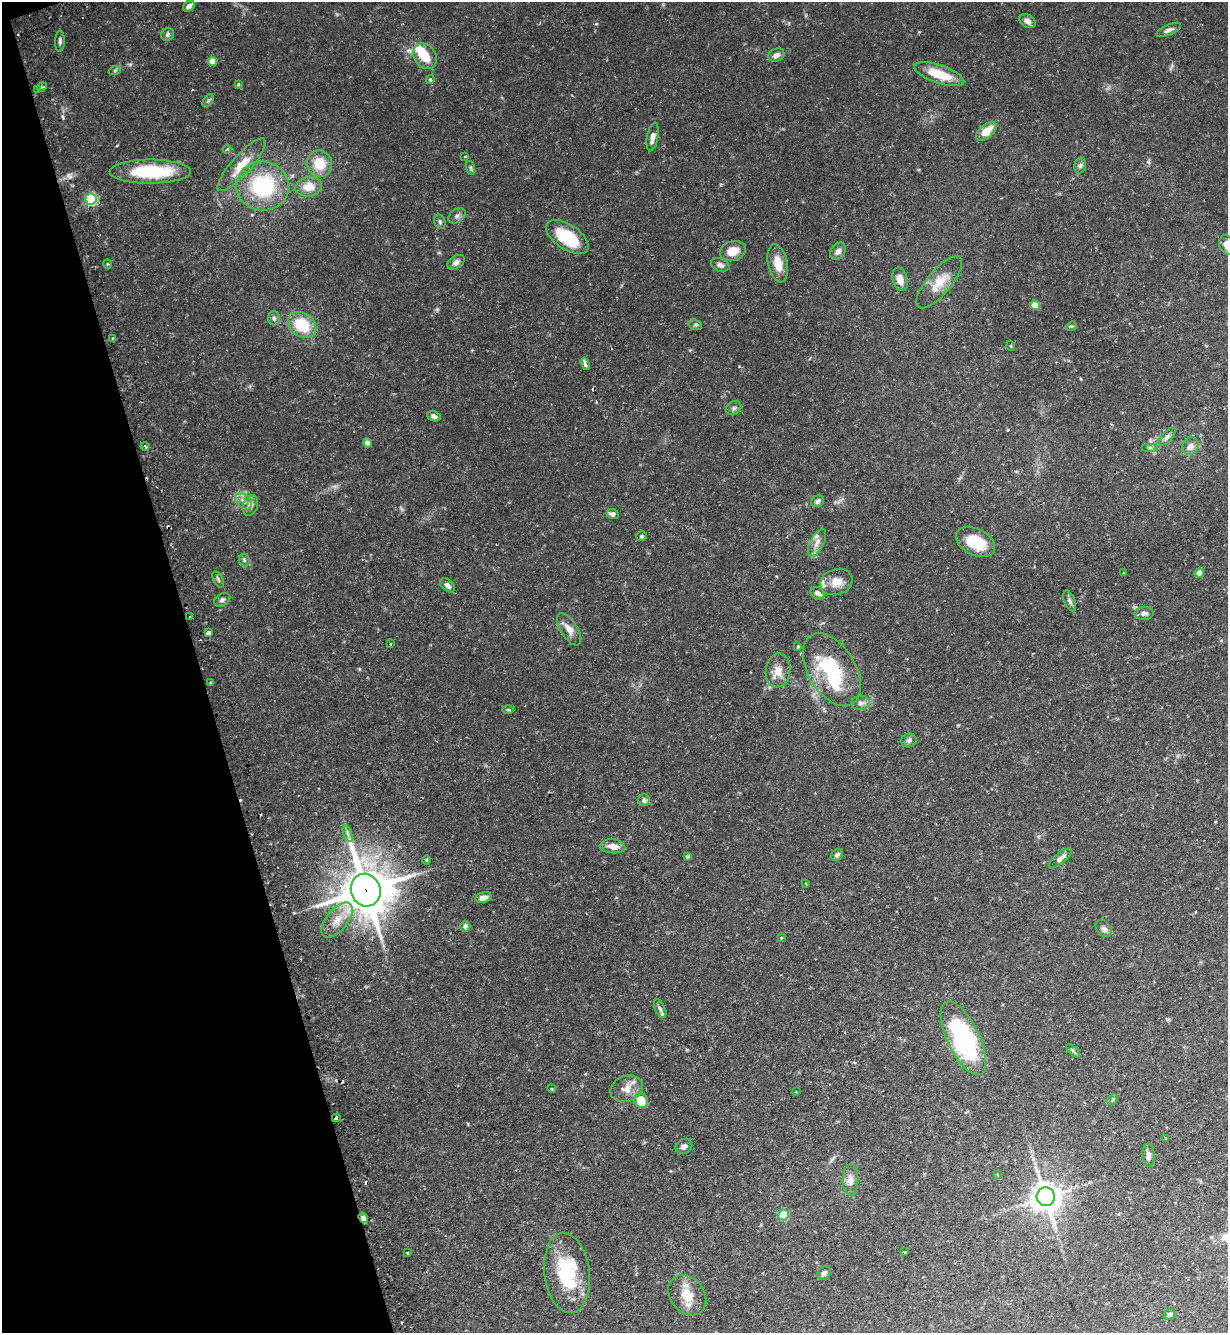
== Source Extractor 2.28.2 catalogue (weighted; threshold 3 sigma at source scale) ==
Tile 5 of 4 x 4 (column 1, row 2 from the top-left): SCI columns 172-1397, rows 2698-4028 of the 5375 x 5396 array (HDU 1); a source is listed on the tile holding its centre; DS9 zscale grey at full resolution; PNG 1230 x 1335 px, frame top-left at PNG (2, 2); each listed source drawn as its Kron ellipse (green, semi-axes under 4 px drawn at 4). Shown black and unused: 16% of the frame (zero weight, under 2 of 3 exposures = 5% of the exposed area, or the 3 px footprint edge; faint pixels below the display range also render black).
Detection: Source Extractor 2.28.2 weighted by HDU 2 'WHT'; one run over the whole footprint, this tile lists its part. Background 0.0663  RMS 0.0055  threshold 0.0247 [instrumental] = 3 sigma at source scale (4.5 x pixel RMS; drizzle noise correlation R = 1.50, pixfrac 1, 0.05/0.05 arcsec/px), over >= 5 px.
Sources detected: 135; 1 inside a brighter object's white glare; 10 cosmic-ray / hot-pixel residue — neither listed nor drawn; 5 inside a brighter listed object's ellipse — not listed separately; the other 119 listed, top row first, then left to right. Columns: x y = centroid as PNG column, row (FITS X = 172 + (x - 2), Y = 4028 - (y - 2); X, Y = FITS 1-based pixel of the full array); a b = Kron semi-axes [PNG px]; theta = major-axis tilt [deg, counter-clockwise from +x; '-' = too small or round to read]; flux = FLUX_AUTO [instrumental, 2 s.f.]
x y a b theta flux
189 6 6 4 37 2.3
1027 21 9 6 -30 2.4
1169 30 13 5 23 2.1
168 34 7 6 - 1.1
60 41 10 5 87 1.4
776 55 8 6 26 2.5
425 56 13 11 -55 11
212 61 4 4 - 6.9
115 70 6 4 19 0.73
939 74 26 9 -19 14
430 80 4 4 - 0.89
239 85 3 3 - 3.3
42 87 5 4 - 0.82
38 90 3 3 - 0.76
208 101 7 4 56 0.98
986 131 12 6 41 7.7
653 137 14 5 80 3.1
227 149 4 3 - 0.52
465 156 3 2 - 0.49
320 164 13 12 - 12
242 165 34 9 48 12
1080 166 8 6 74 1.3
471 168 7 4 -71 0.91
150 172 40 12 0 37
263 186 26 24 -2 46
309 187 13 9 8 7.7
91 199 5 5 - 69
457 216 9 6 37 1.9
440 222 7 5 -75 1.1
567 237 24 12 -34 27
1227 245 10 7 -66 4.5
733 251 13 9 19 6.9
838 251 9 7 53 2.3
456 262 10 6 34 2.2
778 263 19 9 -78 8.5
107 264 4 3 - 0.5
720 265 9 6 -21 2.1
900 279 12 7 -76 4.7
939 282 32 12 50 11
1035 305 5 4 - 13
274 318 7 6 - 1.3
302 325 15 12 -35 19
695 325 7 5 -19 1.1
1071 326 5 4 - 0.69
112 338 3 2 - 0.46
1011 346 5 3 - 0.47
585 364 6 3 -74 5.8
734 408 8 6 32 1.4
434 416 7 5 -23 2
1167 437 11 5 45 1.8
367 443 4 4 - 3.3
1190 446 9 8 - 3.9
145 447 4 3 - 2.2
1149 447 8 4 0 1.2
244 501 10 6 -42 2.9
818 501 7 5 30 1.5
250 505 11 7 71 3
613 514 6 5 - 2.2
642 536 5 5 - 0.83
975 542 21 13 -26 17
817 543 15 7 63 3.5
244 560 6 5 - 1
1123 573 2 2 - 0.54
1199 573 4 4 - 8.1
218 579 9 4 -64 1.1
836 582 16 13 19 7.3
448 585 8 5 -40 2.3
818 593 7 6 - 2.4
222 600 9 6 29 1.4
1070 601 11 5 -67 1.5
1144 613 9 6 1 2.3
190 617 3 3 - 1.8
569 629 18 8 -59 4.4
209 633 4 3 - 7.4
390 644 3 2 - 0.48
798 646 3 3 - 1.2
778 670 17 12 80 6
832 670 40 23 -59 37
211 682 3 2 - 0.69
861 703 9 7 4 2.4
508 710 6 4 0 0.76
909 740 8 6 18 1.5
644 800 6 6 - 1.7
348 834 9 4 -71 1.4
613 846 12 7 -5 5.1
837 855 7 5 44 1.7
687 856 4 3 - 1.1
1060 858 14 5 39 2.8
427 860 5 3 - 0.59
806 884 3 2 - 0.52
366 890 16 15 - 2000
483 897 8 5 9 3.2
337 920 21 11 51 8
465 926 5 5 - 1.9
1104 929 9 7 -49 2.1
781 938 3 3 - 0.56
660 1009 10 5 -64 1.5
963 1038 40 16 -64 75
1073 1051 8 3 -45 0.78
552 1089 4 3 - 0.47
627 1089 16 12 20 6.1
796 1092 2 2 - 0.32
1113 1100 6 4 44 0.72
641 1101 7 6 - 9.7
336 1118 4 3 - 2.3
1165 1138 3 3 - 1.2
684 1146 9 7 31 2
1148 1155 12 6 -89 2.9
997 1175 4 3 - 0.59
851 1180 16 8 -89 3.7
1046 1197 9 9 - 780
784 1215 5 5 - 32
363 1218 5 4 - 3
904 1252 3 2 - 0.88
407 1253 3 3 - 1
567 1273 40 22 -83 36
824 1273 7 6 - 2
687 1295 22 17 -52 10
1169 1314 6 5 - 1.1
Overlapping masked pixels (flux is a lower limit): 4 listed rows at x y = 832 670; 366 890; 336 1118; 363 1218
Isophote crosses this tile's border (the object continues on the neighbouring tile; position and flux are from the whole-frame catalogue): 1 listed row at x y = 1227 245